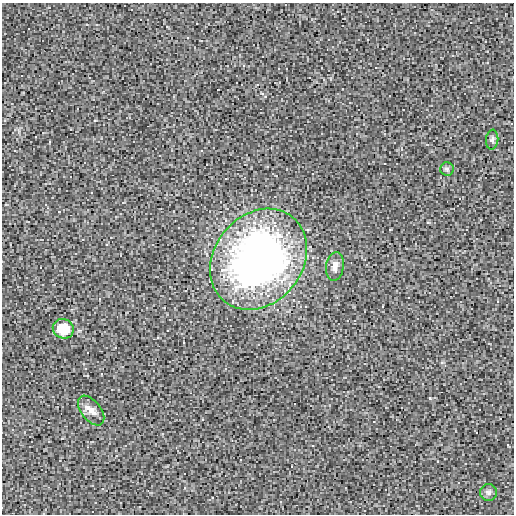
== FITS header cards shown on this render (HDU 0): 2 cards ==
NAXIS1  =                  512 / length of data axis 1
NAXIS2  =                  512 / length of data axis 2

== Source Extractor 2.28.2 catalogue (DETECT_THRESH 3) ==
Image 512 x 512 px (HDU 0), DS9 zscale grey, 1 PNG px = 1 image px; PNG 516 x 516 px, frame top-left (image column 1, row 512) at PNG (2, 3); each listed source drawn as its Kron ellipse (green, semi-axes under 4 px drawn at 4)
Background 0.00105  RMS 0.022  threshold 0.0669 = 3 sigma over >= 5 px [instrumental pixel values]
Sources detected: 7; all 7 listed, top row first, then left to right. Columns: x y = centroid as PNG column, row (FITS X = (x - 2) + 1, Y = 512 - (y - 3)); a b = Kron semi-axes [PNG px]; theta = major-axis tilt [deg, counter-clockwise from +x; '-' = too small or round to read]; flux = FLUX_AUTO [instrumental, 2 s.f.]
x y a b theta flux
492 140 10 6 84 4.2
447 169 6 6 - 3.4
258 259 54 44 51 720
335 266 14 8 82 8.1
63 329 10 9 - 43
91 410 17 9 -51 11
489 493 8 8 - 5.4